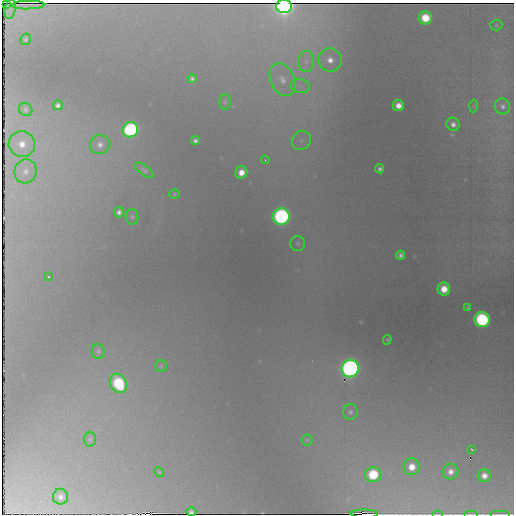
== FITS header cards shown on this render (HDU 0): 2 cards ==
NAXIS1  =                  512 / Axis length
NAXIS2  =                  512 / Axis length

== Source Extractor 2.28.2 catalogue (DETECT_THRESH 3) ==
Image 512 x 512 px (HDU 0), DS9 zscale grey, 1 PNG px = 1 image px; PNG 516 x 516 px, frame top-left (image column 1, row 512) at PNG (2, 3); each listed source drawn as its Kron ellipse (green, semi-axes under 4 px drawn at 4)
Background 842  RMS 20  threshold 58.8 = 3 sigma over >= 5 px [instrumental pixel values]
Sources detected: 64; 5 with non-positive FLUX_AUTO (blend fragments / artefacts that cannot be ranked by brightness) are neither listed nor drawn; the other 59 listed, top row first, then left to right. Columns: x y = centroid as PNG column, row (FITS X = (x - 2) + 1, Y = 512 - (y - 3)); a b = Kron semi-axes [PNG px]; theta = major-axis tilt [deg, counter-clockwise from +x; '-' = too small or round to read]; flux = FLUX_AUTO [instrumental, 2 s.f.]
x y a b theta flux
7 5 3 2 - 1400
28 5 16 2 1 6700
284 6 8 6 0 910000
10 9 10 5 79 4100
425 18 6 6 - 48000
496 25 6 5 - 2300
25 39 6 5 - 2700
330 60 12 11 - 19000
306 61 10 8 86 8900
192 79 4 4 - 3600
283 80 17 12 -66 23000
300 86 9 7 -12 8100
225 102 8 5 90 2900
58 105 5 4 - 5400
398 106 6 5 - 14000
474 106 6 4 88 1500
502 106 8 7 - 5700
26 109 7 6 - 3200
453 124 7 6 - 7800
130 130 8 7 - 310000
301 140 10 9 - 10000
195 141 4 4 - 4200
22 144 13 13 - 25000
100 144 10 9 - 9800
265 160 4 4 - 1700
380 169 4 4 - 4500
144 170 11 5 -37 3600
26 171 12 11 - 15000
241 172 6 6 - 18000
174 194 5 4 - 1700
119 212 5 5 - 5900
132 217 8 6 -85 3600
281 217 8 8 - 450000
298 244 7 7 - 3500
400 255 4 4 - 4600
48 277 2 2 - 1000
444 289 6 6 - 26000
468 307 3 3 - 1800
482 320 7 7 - 250000
387 340 5 3 - 1800
98 351 7 6 - 3400
161 366 6 6 - 2300
350 368 9 8 - 820000
118 383 10 8 -62 130000
350 412 8 7 - 4500
90 439 7 6 - 4100
307 440 5 5 - 1700
472 449 3 2 - 1400
412 467 8 8 - 23000
159 472 5 4 - 1600
451 472 8 7 - 11000
373 475 8 7 - 75000
484 476 6 6 - 12000
60 497 8 7 - 7000
191 512 5 4 - 2700
364 514 14 2 -1 19000
438 514 5 2 - 1200
471 514 7 2 0 1700
501 514 10 2 0 3000
At the frame edge (FLAGS 8, measured only in part): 5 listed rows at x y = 284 6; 364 514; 438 514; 471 514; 501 514
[5 non-positive-flux detections neither listed nor drawn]